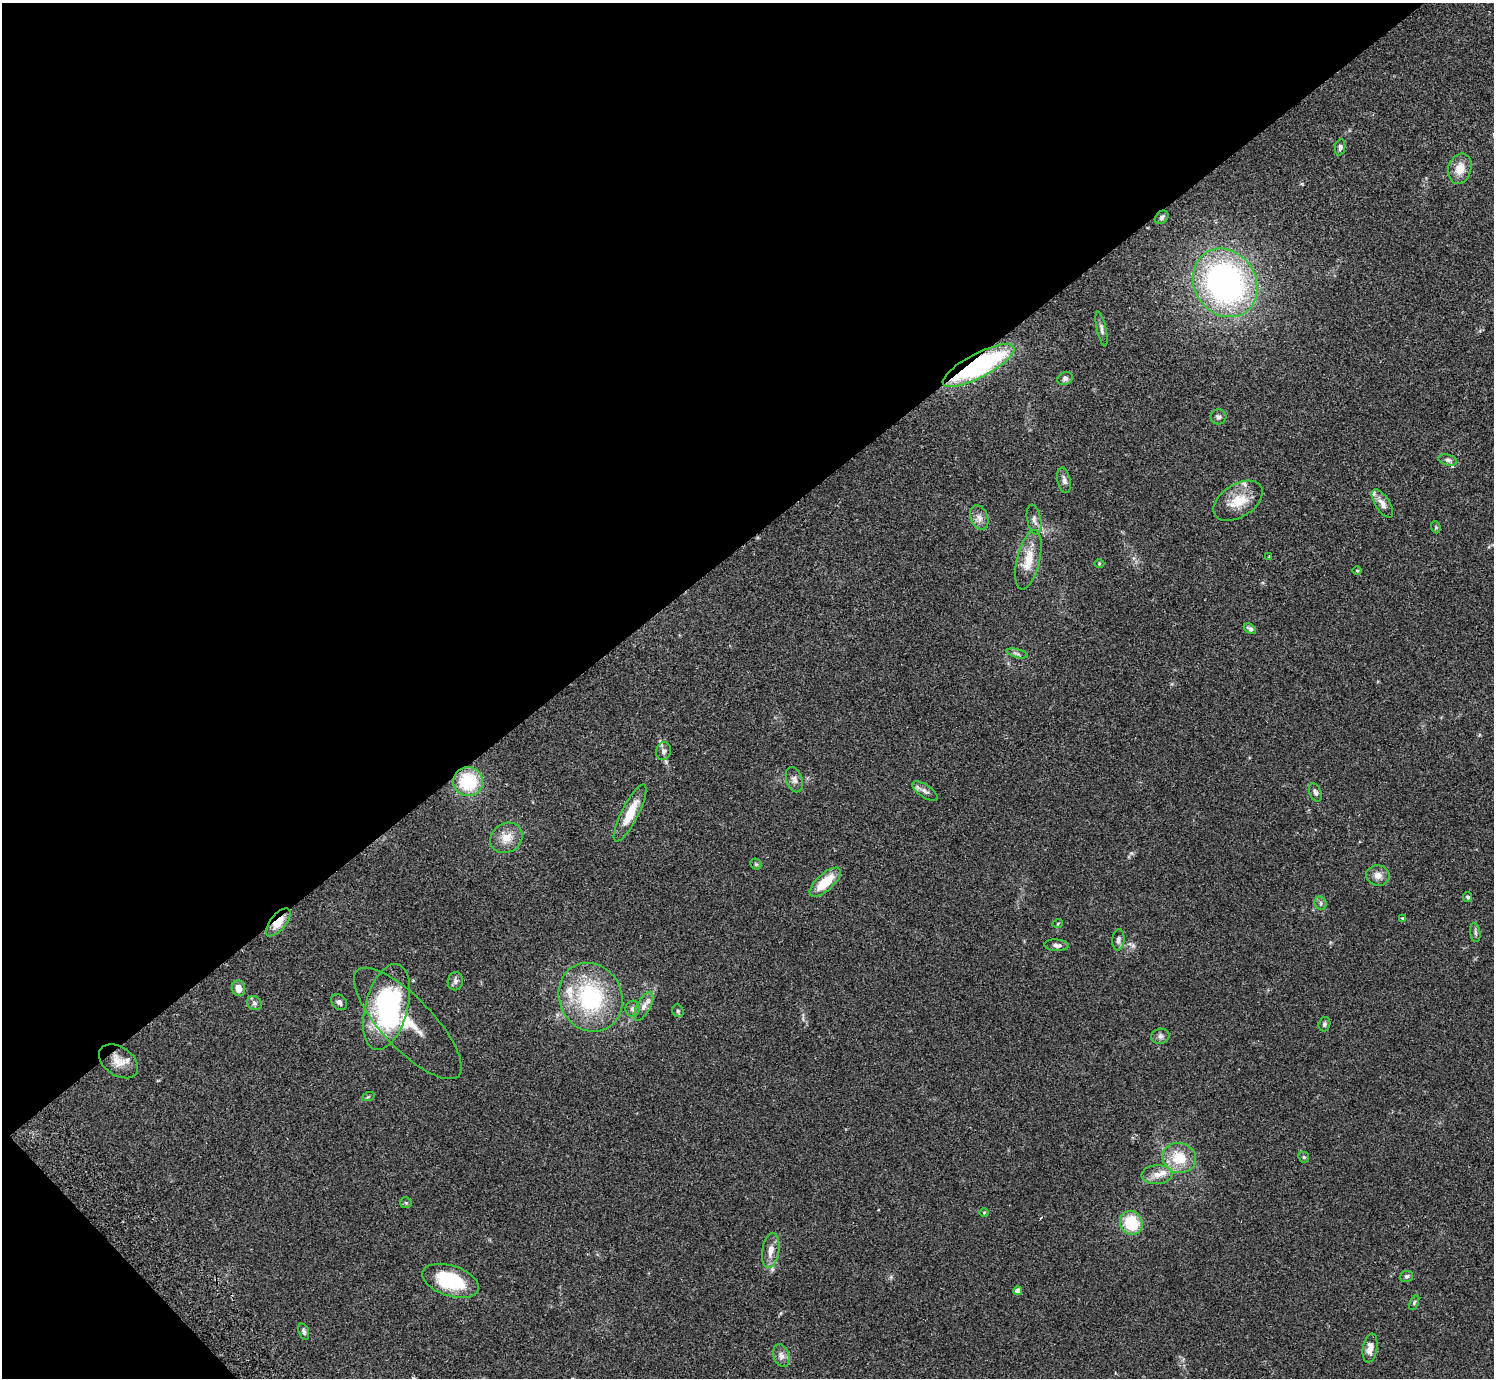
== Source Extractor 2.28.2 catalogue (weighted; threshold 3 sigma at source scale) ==
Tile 5 of 4 x 4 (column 1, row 2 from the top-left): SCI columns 47-1538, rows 2957-4332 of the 6062 x 6050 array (HDU 1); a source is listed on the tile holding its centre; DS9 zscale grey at full resolution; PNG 1496 x 1380 px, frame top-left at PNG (2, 3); each listed source drawn as its Kron ellipse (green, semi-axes under 4 px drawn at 4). Shown black and unused: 41% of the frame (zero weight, under 2 of 3 exposures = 3% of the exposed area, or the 3 px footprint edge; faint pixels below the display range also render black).
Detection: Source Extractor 2.28.2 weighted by HDU 2 'WHT'; one run over the whole footprint, this tile lists its part. Background 0.0986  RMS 0.009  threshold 0.0404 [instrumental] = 3 sigma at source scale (4.5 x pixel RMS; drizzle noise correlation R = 1.50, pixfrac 1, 0.05/0.05 arcsec/px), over >= 5 px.
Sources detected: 73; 1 inside a brighter object's white glare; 1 cosmic-ray / hot-pixel residue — neither listed nor drawn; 4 inside a brighter listed object's ellipse — not listed separately; the other 67 listed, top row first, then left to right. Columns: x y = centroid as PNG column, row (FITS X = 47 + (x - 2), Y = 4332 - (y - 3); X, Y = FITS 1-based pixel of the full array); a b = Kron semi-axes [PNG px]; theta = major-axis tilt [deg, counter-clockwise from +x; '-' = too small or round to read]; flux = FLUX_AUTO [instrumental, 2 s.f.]
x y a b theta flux
1340 147 8 5 81 2.2
1460 169 15 11 75 12
1162 217 8 5 44 2.2
1225 283 36 30 -56 270
1101 329 18 5 -78 3.3
978 366 40 12 28 150
1065 378 8 6 23 2.4
1218 417 8 7 - 2.5
1448 460 9 5 -15 2.7
1064 480 13 6 -78 3.6
1238 501 27 16 32 19
1382 504 16 7 -57 5.6
979 518 13 8 -69 5.5
1034 519 15 7 -78 3.8
1436 527 6 4 -69 1.2
1269 556 3 2 - 0.67
1028 560 30 11 76 17
1099 564 5 3 - 0.77
1357 570 4 3 - 0.76
1250 629 7 4 -31 2.2
1017 653 11 3 -15 1.9
663 751 9 7 74 3.3
794 780 13 8 -73 4.1
468 782 15 14 - 43
925 791 14 6 -34 3.9
1315 792 10 5 -68 2.3
630 813 32 8 63 20
506 838 17 14 35 12
756 864 6 5 - 1.2
1378 875 12 10 -11 6
825 882 19 8 42 22
1468 897 5 4 - 2
1321 903 7 6 - 2.2
1402 918 3 3 - 1.8
278 922 17 8 50 12
1058 923 5 3 - 0.76
1475 932 9 5 -82 2
1118 940 10 6 85 3.1
1057 945 12 5 -5 3.4
455 981 9 7 77 2.9
238 988 8 6 -77 7.4
591 997 35 31 -63 86
339 1002 9 7 -46 2.9
254 1003 8 6 -34 2.4
644 1006 16 6 62 5.4
387 1007 44 21 75 110
632 1009 8 7 - 3.4
678 1011 6 5 - 1.6
408 1024 73 25 -46 44
1324 1024 7 5 73 2
1160 1036 9 7 13 3.1
119 1061 22 14 -34 12
368 1097 6 4 19 1
1304 1157 6 5 - 1.3
1179 1158 17 15 -15 24
1157 1175 15 9 3 7.9
406 1203 6 5 - 1.3
984 1212 5 3 - 0.73
1131 1223 12 11 - 34
771 1250 18 8 81 8
1407 1276 6 5 - 1.9
451 1281 29 15 -18 50
1018 1291 4 4 - 7.9
1414 1303 8 4 64 1.4
304 1332 8 5 -70 2.2
1370 1348 14 7 80 8.2
781 1356 12 7 -72 4.2
Overlapping masked pixels (flux is a lower limit): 2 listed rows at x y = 978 366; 278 922